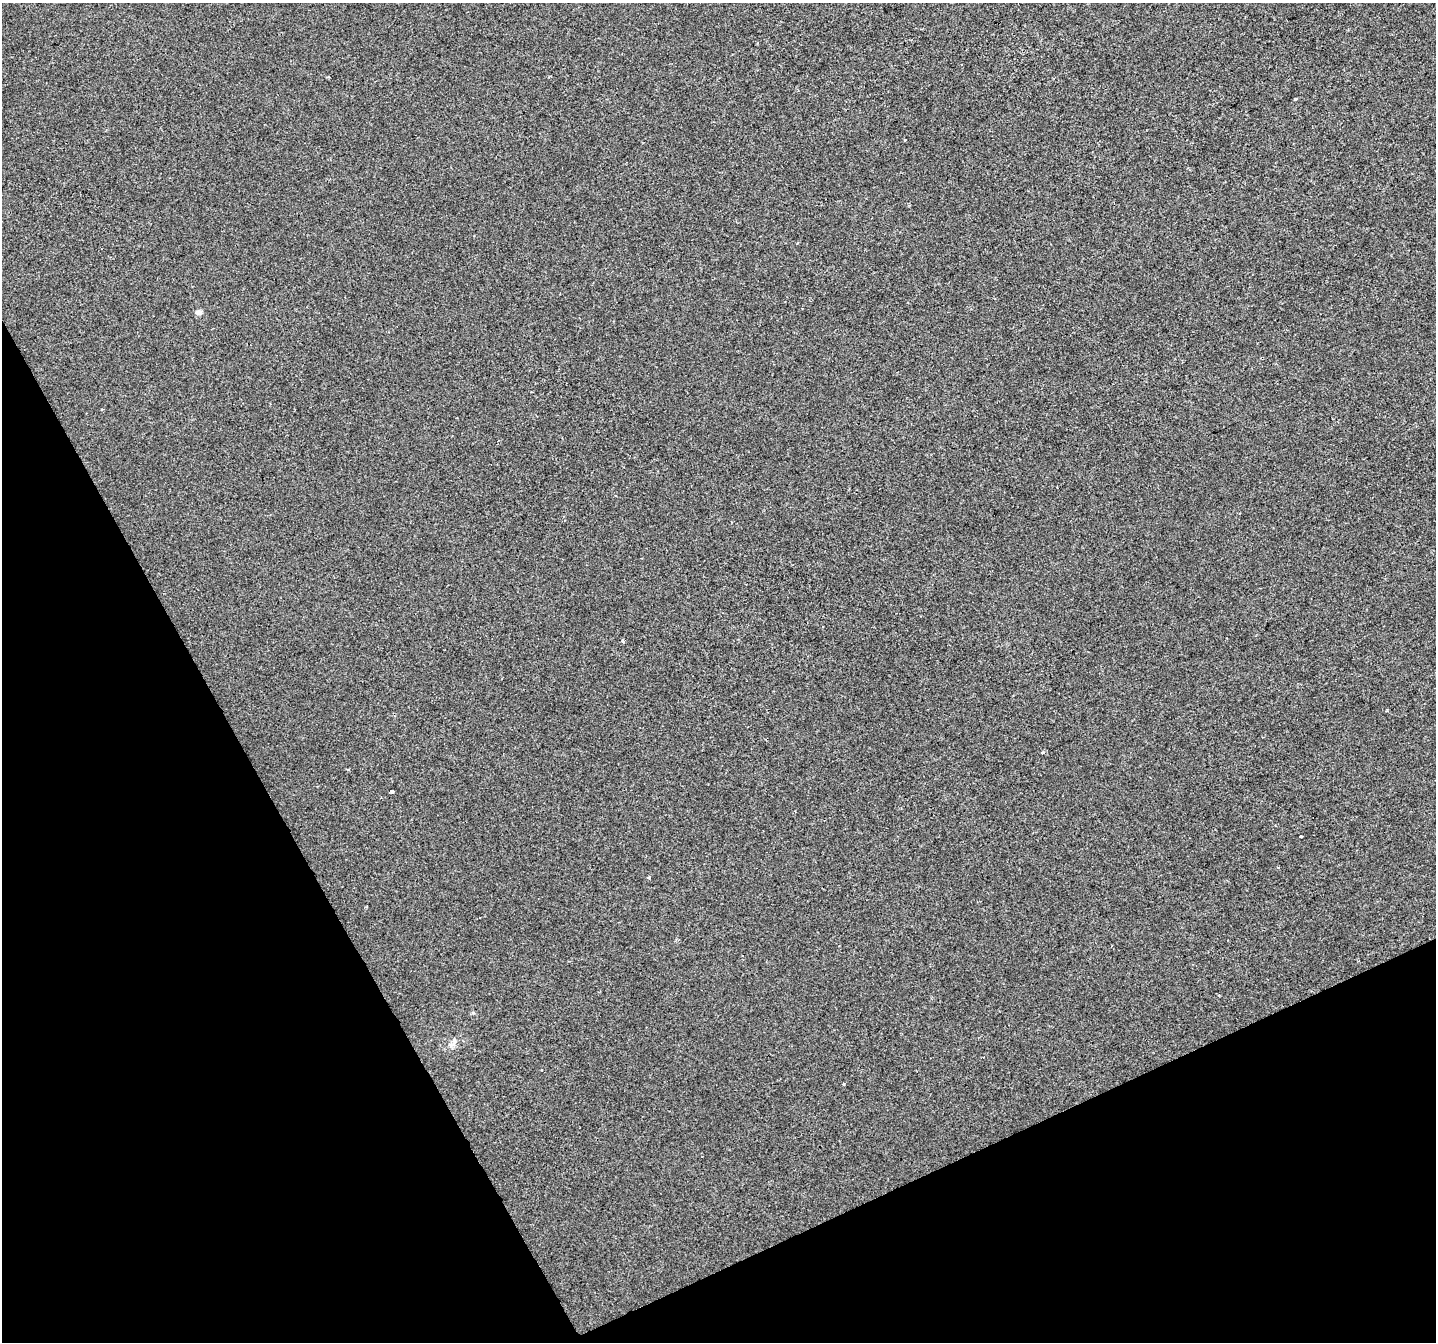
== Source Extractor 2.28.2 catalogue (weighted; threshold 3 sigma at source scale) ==
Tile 14 of 4 x 4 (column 2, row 4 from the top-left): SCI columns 1437-2870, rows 157-1496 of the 5739 x 5615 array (HDU 1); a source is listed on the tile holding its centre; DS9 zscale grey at full resolution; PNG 1438 x 1344 px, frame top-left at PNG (2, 3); no overlay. Shown black and unused: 25% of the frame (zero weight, under 2 of 3 exposures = <1% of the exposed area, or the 3 px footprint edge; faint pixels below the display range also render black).
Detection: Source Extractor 2.28.2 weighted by HDU 2 'WHT'; one run over the whole footprint, this tile lists its part. Background -3.60e-04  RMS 0.0041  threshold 0.0186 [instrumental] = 3 sigma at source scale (4.5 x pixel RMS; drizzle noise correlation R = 1.50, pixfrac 1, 0.0396/0.0396 arcsec/px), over >= 5 px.
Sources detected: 10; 2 cosmic-ray / hot-pixel residue — not listed; the other 8 listed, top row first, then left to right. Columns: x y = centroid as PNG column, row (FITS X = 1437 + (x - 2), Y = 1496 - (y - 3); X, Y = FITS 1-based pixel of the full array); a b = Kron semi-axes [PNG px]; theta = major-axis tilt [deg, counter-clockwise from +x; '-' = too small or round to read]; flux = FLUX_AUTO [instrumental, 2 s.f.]
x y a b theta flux
1295 99 3 3 - 1.1
198 312 9 6 5 1.4
623 641 3 3 - 2.1
392 792 3 3 - 1.3
1300 836 3 2 - 0.63
649 878 4 3 - 0.62
450 1045 7 4 19 1
843 1084 3 2 - 0.59